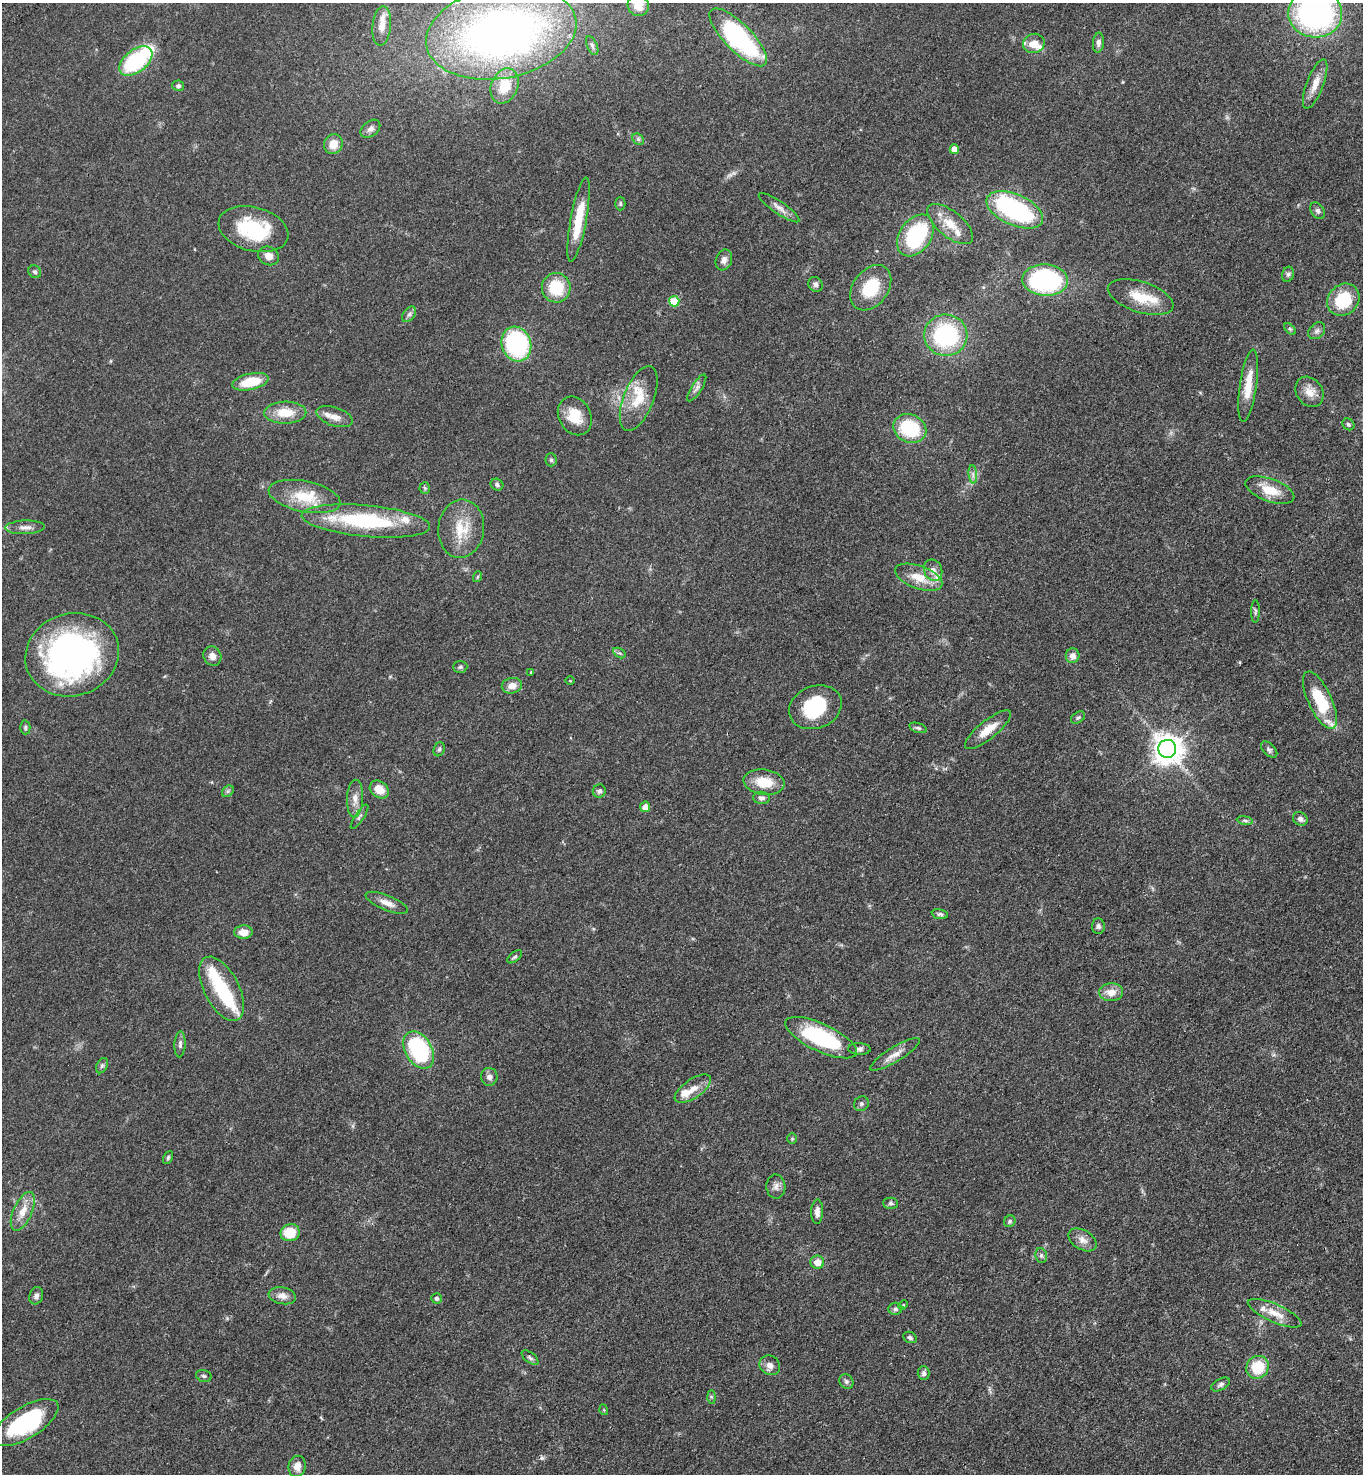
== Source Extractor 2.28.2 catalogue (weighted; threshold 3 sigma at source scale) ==
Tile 6 of 4 x 4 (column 2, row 2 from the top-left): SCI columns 1612-2972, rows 3044-4515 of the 6086 x 6089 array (HDU 1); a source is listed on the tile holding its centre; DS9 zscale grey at full resolution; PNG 1365 x 1476 px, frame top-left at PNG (2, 3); each listed source drawn as its Kron ellipse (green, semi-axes under 4 px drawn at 4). Shown black and unused: <1% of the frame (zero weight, under 3 of 4 exposures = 6% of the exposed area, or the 3 px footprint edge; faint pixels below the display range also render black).
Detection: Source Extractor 2.28.2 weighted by HDU 2 'WHT'; one run over the whole footprint, this tile lists its part. Background 0.0454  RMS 0.0052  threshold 0.0235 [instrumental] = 3 sigma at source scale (4.5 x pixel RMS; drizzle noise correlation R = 1.50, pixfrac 1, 0.05/0.05 arcsec/px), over >= 5 px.
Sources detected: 152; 5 inside a brighter object's white glare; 1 cosmic-ray / hot-pixel residue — neither listed nor drawn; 11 inside a brighter listed object's ellipse — not listed separately; the other 135 listed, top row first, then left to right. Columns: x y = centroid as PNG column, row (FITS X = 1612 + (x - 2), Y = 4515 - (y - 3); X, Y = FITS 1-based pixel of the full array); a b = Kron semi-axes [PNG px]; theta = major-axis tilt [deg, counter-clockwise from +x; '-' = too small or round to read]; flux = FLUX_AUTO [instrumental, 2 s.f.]
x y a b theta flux
638 6 11 10 - 6.9
1315 13 27 24 -3 130
382 26 19 9 85 5.9
501 33 76 45 10 330
738 37 38 13 -45 80
1034 43 11 9 21 6
1098 43 10 5 84 2.2
592 46 10 5 -66 1.4
136 61 19 11 38 47
1315 84 26 8 69 6.3
178 86 6 5 - 1.1
505 86 18 13 68 12
370 129 11 7 39 2.3
638 139 6 5 - 1
333 144 10 9 - 6
954 149 5 5 - 5.9
620 204 7 5 -90 0.82
779 208 24 6 -34 3.4
1015 210 30 15 -24 65
1318 211 9 6 -57 1.4
578 220 43 8 79 16
950 224 27 12 -40 9.4
253 229 35 22 -15 34
915 235 23 16 55 50
269 256 11 9 -30 3.7
724 260 11 8 70 2.7
35 272 7 6 - 1.2
1288 274 8 6 73 1.2
1045 280 23 16 -2 67
816 284 8 7 - 1.8
556 288 15 14 - 18
871 288 25 17 53 20
1141 297 34 15 -18 15
1343 300 17 15 44 24
674 301 5 5 - 17
409 314 9 5 53 1.4
1290 329 7 4 -45 0.75
1317 331 9 7 45 1.8
946 335 21 20 - 51
516 344 17 14 -72 58
250 382 18 8 13 15
1248 386 36 8 82 9.9
697 388 15 5 57 2.1
1310 392 16 13 -53 5.5
639 398 34 15 68 14
285 413 21 11 1 10
575 416 20 16 -61 12
335 417 19 9 -19 4.3
1348 424 6 5 - 0.89
910 428 17 14 -24 31
551 460 6 5 - 0.96
973 474 9 3 -85 1.4
497 485 6 5 - 1.4
425 488 6 5 - 0.78
1270 490 26 11 -20 11
305 496 36 15 -12 16
366 521 64 16 -5 48
25 527 20 7 2 3.4
461 529 29 23 83 16
933 570 11 9 -67 2.7
477 577 5 3 - 0.6
919 577 25 11 -20 10
1255 611 11 4 89 1
619 653 7 4 -32 0.93
72 655 47 41 17 160
212 656 10 8 -62 3.3
1073 656 7 7 - 3.1
460 667 7 6 - 0.98
531 672 4 4 - 0.42
570 681 4 3 - 0.41
512 686 10 8 12 4
1320 700 31 12 -65 24
815 707 27 21 21 26
1078 717 8 5 34 1
25 727 7 5 89 0.96
918 728 9 4 -18 0.99
988 730 28 9 39 8.2
439 749 7 5 67 0.91
1167 749 9 9 - 720
1269 749 10 6 -44 1.3
764 782 20 13 -8 12
379 789 10 8 -36 6.6
228 791 6 5 - 0.91
599 791 6 6 - 1.4
761 798 8 6 -6 1.5
355 799 19 8 88 4.4
645 807 5 5 - 3.8
359 817 14 4 56 1.3
1300 819 8 6 -36 2
1245 820 8 4 -9 1.1
387 903 23 7 -22 4.6
940 914 8 5 -8 1.2
1098 926 8 6 -84 1.4
243 932 9 6 2 5.4
515 957 9 4 40 1.1
222 989 35 17 -62 26
1111 992 12 9 2 5.4
821 1038 39 14 -25 52
180 1044 13 5 87 1.7
859 1049 11 6 -2 1.6
419 1050 20 13 -60 53
895 1054 29 7 31 4.9
102 1066 8 5 63 1.2
489 1077 9 8 - 2.3
693 1089 21 9 34 6
861 1104 8 7 - 1.3
792 1139 5 5 - 0.7
168 1157 7 4 64 0.88
776 1187 12 9 -87 2.7
891 1203 7 5 -1 1.2
23 1211 21 9 66 7
817 1212 12 6 87 2.8
1010 1221 6 5 - 1.1
290 1233 10 8 14 12
1082 1240 15 9 -31 3.9
1041 1255 8 6 -77 1.3
817 1262 7 6 - 5.1
36 1296 9 7 72 1.9
282 1296 14 8 -10 3.5
437 1298 5 5 - 1.3
903 1305 5 3 - 0.5
895 1309 7 6 - 1.2
1275 1313 29 9 -24 7.3
910 1337 7 5 -26 1.2
530 1358 10 5 -37 1.3
770 1365 11 9 -33 3.1
1258 1367 12 11 - 15
924 1373 7 6 - 1.7
204 1376 8 5 -16 1.2
846 1381 7 6 - 1.2
1221 1384 10 5 28 1.5
711 1397 7 4 -89 0.77
604 1410 5 3 - 0.51
26 1422 37 16 31 48
297 1466 11 8 81 4
Isophote crosses this tile's border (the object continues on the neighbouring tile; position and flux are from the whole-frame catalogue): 3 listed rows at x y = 638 6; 1315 13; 72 655